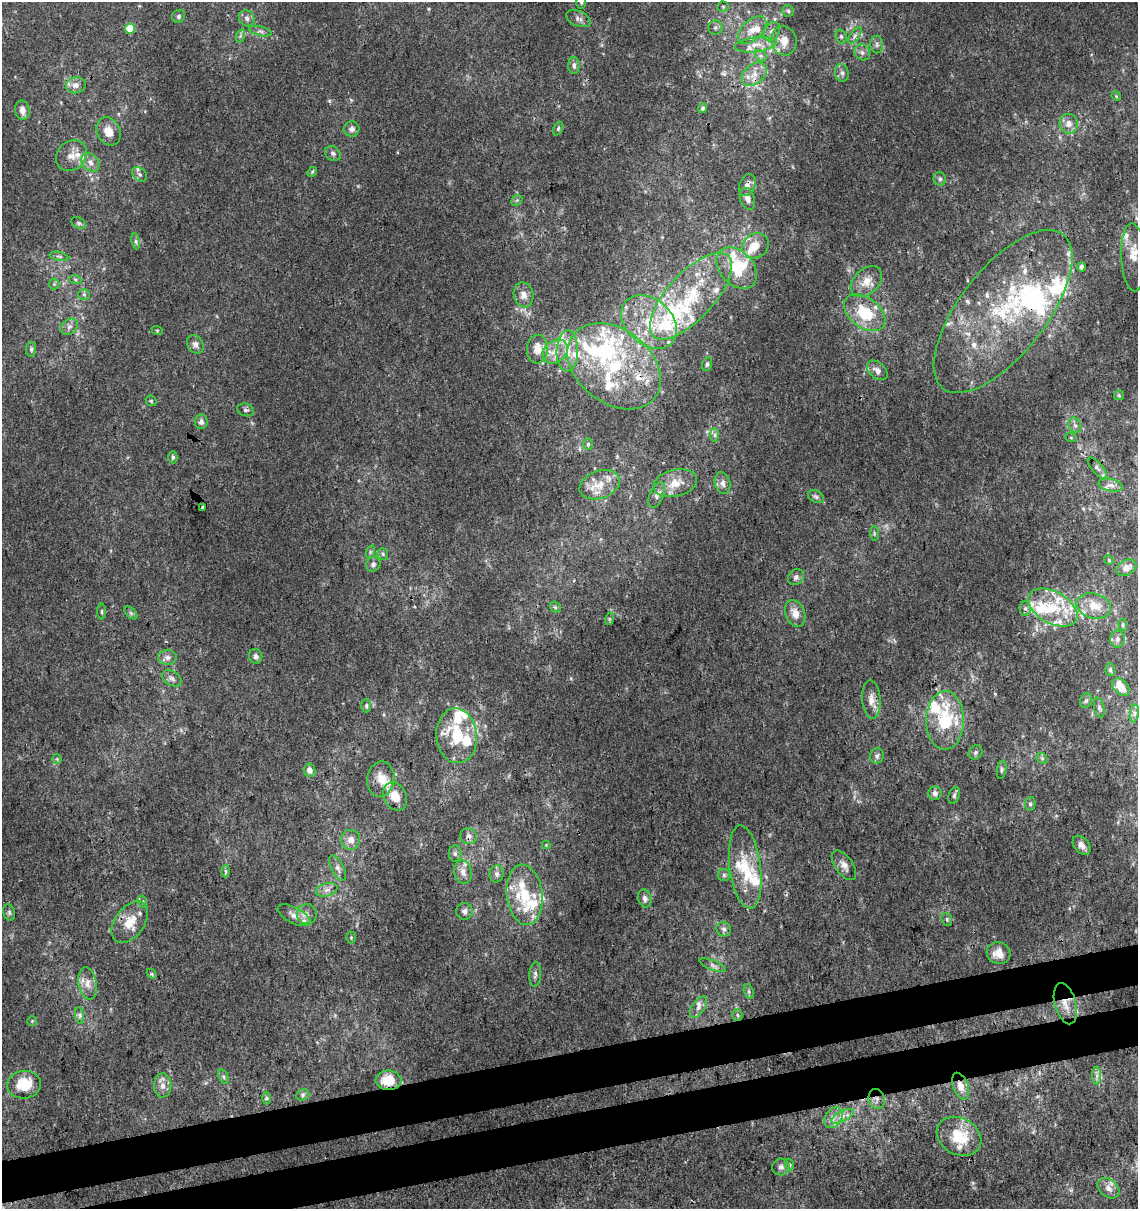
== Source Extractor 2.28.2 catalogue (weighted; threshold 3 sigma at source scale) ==
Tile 7 of 4 x 4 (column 3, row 2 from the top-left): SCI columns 2312-3447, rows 2470-3676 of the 4668 x 4938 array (HDU 1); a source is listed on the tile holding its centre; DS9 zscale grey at full resolution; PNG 1140 x 1211 px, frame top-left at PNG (2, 2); each listed source drawn as its Kron ellipse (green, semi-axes under 4 px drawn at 4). Shown black and unused: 6% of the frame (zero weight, under 3 of 4 exposures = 5% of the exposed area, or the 3 px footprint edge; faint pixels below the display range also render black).
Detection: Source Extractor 2.28.2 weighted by HDU 2 'WHT'; one run over the whole footprint, this tile lists its part. Background 5.53e-05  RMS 0.0024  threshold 0.0108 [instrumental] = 3 sigma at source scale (4.5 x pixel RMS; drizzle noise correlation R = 1.50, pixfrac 1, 0.0396/0.0396 arcsec/px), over >= 5 px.
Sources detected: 240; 1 too faint to see at this stretch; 5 inside a brighter object's white glare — neither listed nor drawn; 62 inside a brighter listed object's ellipse — not listed separately; the other 172 listed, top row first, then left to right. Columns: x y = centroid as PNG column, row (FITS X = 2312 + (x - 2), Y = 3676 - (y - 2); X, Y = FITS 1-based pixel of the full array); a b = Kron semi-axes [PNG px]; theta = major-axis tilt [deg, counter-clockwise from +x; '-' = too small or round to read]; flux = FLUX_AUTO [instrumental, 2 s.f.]
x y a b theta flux
581 2 6 5 - 0.38
723 7 5 5 - 0.38
788 11 6 5 - 0.51
179 16 7 6 - 0.49
247 18 8 7 - 0.97
578 19 13 7 -24 1.1
715 28 7 7 - 0.71
130 29 5 5 - 8.2
752 30 17 10 43 2.9
260 31 11 4 -13 0.72
772 31 10 7 63 1.4
855 35 9 4 55 0.77
240 36 7 4 71 0.44
841 36 7 5 -74 0.55
784 41 15 12 -81 3.1
877 44 9 6 -89 0.77
756 45 21 7 7 2.6
862 52 8 7 - 1
761 56 6 5 - 0.57
574 65 8 5 -87 0.76
842 73 9 7 -77 0.87
754 74 14 9 40 2.6
76 85 10 8 7 1.4
1116 96 5 4 - 0.27
703 108 5 4 - 0.51
22 110 9 7 -82 1.5
1069 124 10 9 - 1.7
558 128 7 4 64 0.42
352 129 8 7 - 1.1
109 131 15 11 -62 2.6
333 153 8 6 -40 0.68
72 156 17 14 46 2.9
90 162 10 7 -48 1.4
312 172 5 4 - 0.33
140 174 8 6 -41 0.72
940 179 7 6 - 0.59
747 185 11 7 68 1.3
747 199 11 7 -70 1.4
517 200 6 4 44 0.4
79 223 8 5 -27 0.5
136 241 8 4 -82 0.54
755 246 14 12 34 3.5
59 256 9 4 -13 0.53
1133 257 34 12 -87 4.1
1081 267 4 4 - 0.76
737 268 23 16 -47 8.5
75 279 6 4 -19 0.35
866 282 18 12 44 3.2
54 284 5 5 - 0.35
84 294 6 5 - 0.45
523 295 12 9 -77 1.8
691 296 55 23 47 22
1003 311 98 43 52 42
865 313 23 15 -37 9.4
649 322 31 23 -41 12
69 327 9 7 38 1
157 330 6 3 -19 0.24
195 344 10 8 -59 1.1
31 349 7 5 89 0.48
537 349 14 10 87 3
555 351 14 10 38 2.9
567 351 20 11 88 4.1
707 364 7 4 75 0.51
614 366 52 37 -38 30
877 370 12 8 -41 1.4
1119 395 5 5 - 0.32
151 401 6 5 - 0.34
245 410 8 6 -17 0.66
201 422 7 6 - 0.92
1075 425 8 6 -67 0.8
715 435 7 4 -89 0.5
1071 438 6 3 -19 0.28
588 444 6 5 - 0.37
173 457 6 4 -89 0.47
1097 468 13 5 -49 0.85
675 483 22 13 14 4.4
723 483 11 7 -77 1.3
600 485 21 14 19 4.2
1110 485 12 6 -13 1.2
657 495 14 7 66 1.1
816 497 8 6 -27 0.63
202 507 3 3 - 0.37
874 533 7 3 -89 0.34
370 552 7 4 72 0.43
383 554 6 5 - 0.44
1109 560 5 4 - 0.24
373 564 7 7 - 0.77
1126 568 11 7 31 1.4
796 577 9 7 42 0.89
1094 606 17 12 -15 4
555 607 6 4 -44 0.43
1025 608 7 6 - 0.62
1053 608 27 16 -29 8.6
102 611 8 4 -90 0.39
131 613 8 4 -45 0.42
795 613 14 9 -67 2.6
609 619 6 4 72 0.38
1123 625 6 4 -88 0.35
1117 639 8 7 - 0.83
256 656 7 6 - 0.73
167 657 9 7 -1 1.1
1110 670 6 5 - 0.51
172 678 10 7 -32 0.96
1121 687 10 7 -44 2.9
871 699 19 9 -86 2.1
1086 701 7 5 67 0.56
366 706 7 5 -89 0.43
1099 708 10 5 -77 0.6
1134 713 9 4 82 0.76
945 720 29 19 89 16
457 736 27 20 -85 11
976 752 7 6 - 0.6
877 756 7 7 - 0.69
1042 758 6 5 - 0.4
57 759 5 5 - 0.34
310 770 6 6 - 1.3
1002 770 9 4 80 0.5
381 779 18 13 81 3.3
935 793 7 6 - 0.89
954 795 9 5 73 0.54
395 796 15 11 -62 3.5
1030 804 7 5 77 0.45
468 836 8 8 - 1.2
351 840 10 9 - 1.8
546 845 4 4 - 0.21
1082 845 11 7 -50 1.5
455 854 8 6 -90 0.69
844 865 17 9 -55 1.7
745 867 42 15 -83 8.7
338 868 14 6 -63 1.2
226 871 6 4 -89 0.42
463 872 12 8 -78 1.7
497 874 8 7 - 1
724 875 6 6 - 0.56
327 890 11 6 17 1.2
525 895 30 18 -83 9.5
645 898 9 6 -75 0.97
143 902 6 4 -73 0.36
464 911 8 8 - 1.1
9 912 8 6 -75 0.51
307 914 10 10 - 1.4
294 915 18 8 -27 2
947 919 7 5 -71 0.48
130 922 23 14 54 4.9
724 929 7 7 - 0.78
351 937 6 5 - 0.33
999 953 12 11 - 2.8
713 965 14 5 -21 0.98
152 974 6 4 -46 0.35
535 974 12 6 86 0.86
88 983 16 9 -79 2.2
749 991 7 4 -72 0.5
1065 1004 21 10 -75 3.2
698 1007 12 6 55 1.2
80 1015 8 4 -82 0.55
737 1015 5 5 - 0.44
32 1021 5 5 - 0.28
1097 1076 9 4 -90 0.7
223 1077 7 4 -70 0.52
389 1080 13 9 -2 5.6
24 1085 17 13 7 7.6
163 1086 12 8 88 1.7
961 1086 14 7 -70 2.1
303 1095 7 5 23 0.47
266 1098 6 4 89 0.35
877 1099 10 8 -74 1.1
842 1116 12 5 27 1.3
833 1118 11 8 57 1.7
959 1136 23 18 -29 8.3
790 1165 6 4 -71 0.33
781 1167 8 8 - 0.97
1108 1188 12 8 -39 1.5
Overlapping masked pixels (flux is a lower limit): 8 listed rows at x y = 747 185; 865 313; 945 720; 468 836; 1065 1004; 389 1080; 961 1086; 877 1099
Isophote crosses this tile's border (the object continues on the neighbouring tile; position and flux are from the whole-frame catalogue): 1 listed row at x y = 581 2